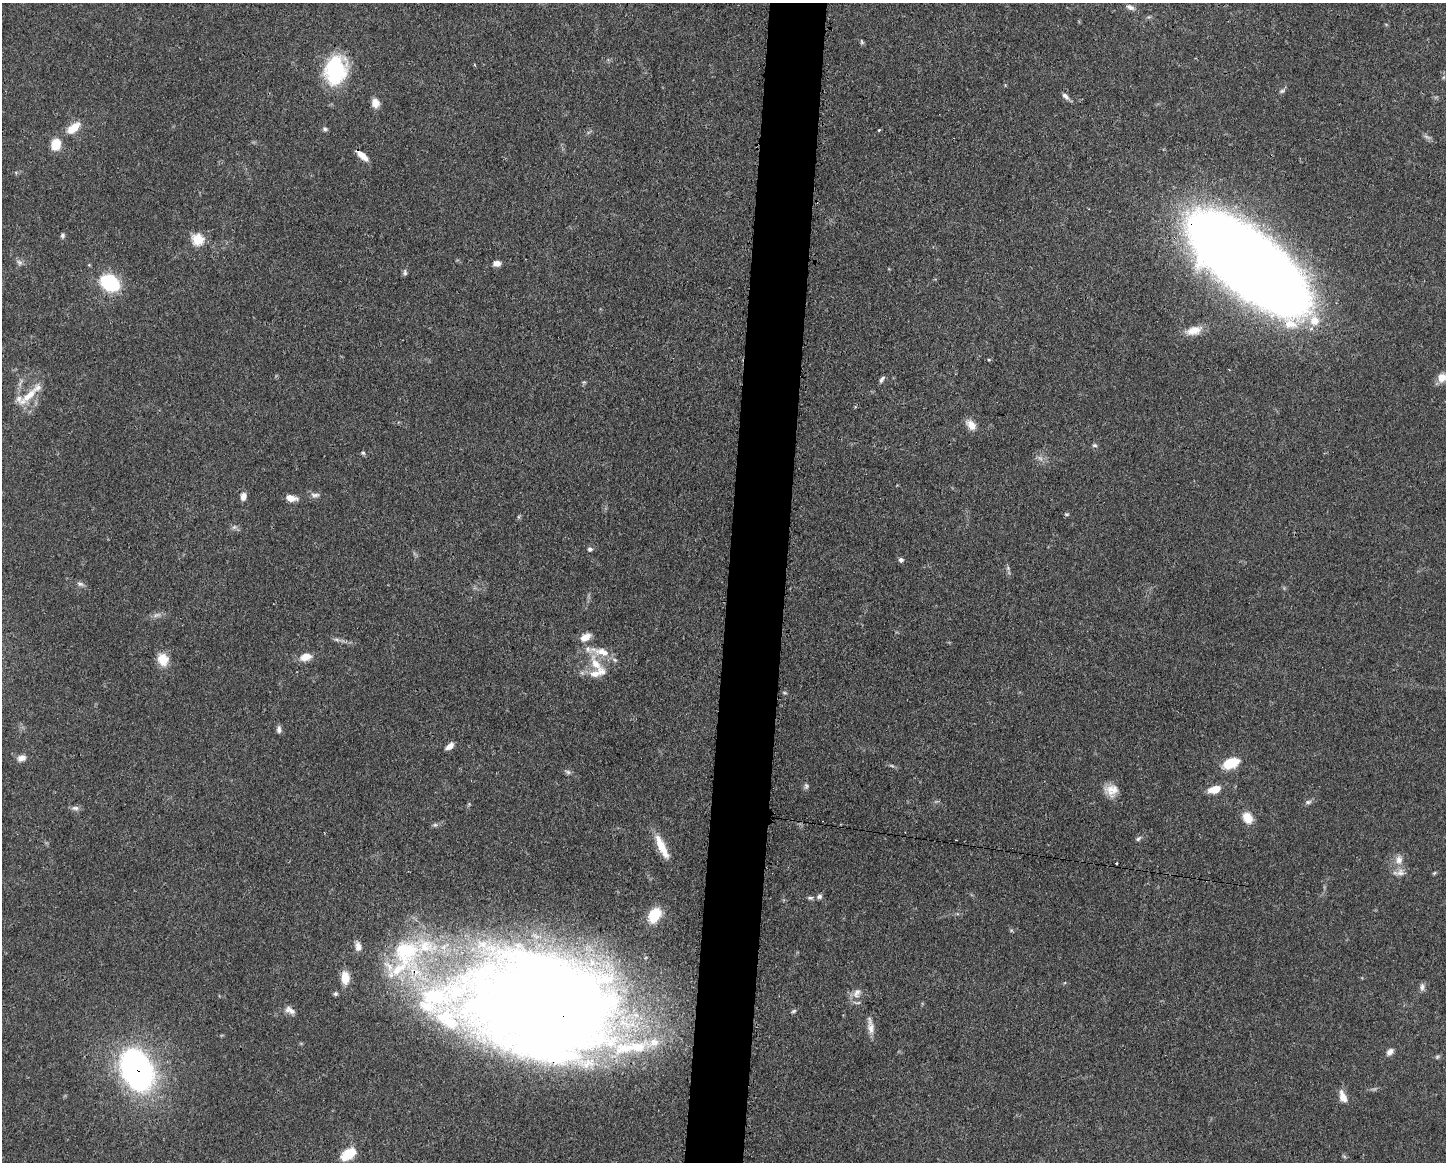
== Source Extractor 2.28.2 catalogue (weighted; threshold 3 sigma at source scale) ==
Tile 8 of 3 x 4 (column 2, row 3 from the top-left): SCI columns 1558-3001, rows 1163-2322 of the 4671 x 4645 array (HDU 1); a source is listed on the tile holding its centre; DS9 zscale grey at full resolution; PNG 1448 x 1164 px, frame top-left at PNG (2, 3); no overlay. Shown black and unused: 4% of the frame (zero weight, under 3 of 4 exposures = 1% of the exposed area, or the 3 px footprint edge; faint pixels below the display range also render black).
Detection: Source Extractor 2.28.2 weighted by HDU 2 'WHT'; one run over the whole footprint, this tile lists its part. Background 0.0543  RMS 0.0032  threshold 0.0146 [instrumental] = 3 sigma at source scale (4.5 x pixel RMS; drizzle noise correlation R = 1.50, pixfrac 1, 0.05/0.05 arcsec/px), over >= 5 px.
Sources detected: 98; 5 too faint to see at this stretch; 2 inside a brighter object's white glare — not listed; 13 inside a brighter listed object's ellipse — not listed separately; the other 78 listed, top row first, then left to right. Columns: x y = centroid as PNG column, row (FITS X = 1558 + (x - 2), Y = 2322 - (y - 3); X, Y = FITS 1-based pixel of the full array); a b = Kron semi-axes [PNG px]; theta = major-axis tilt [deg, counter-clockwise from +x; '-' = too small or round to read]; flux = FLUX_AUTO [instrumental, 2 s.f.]
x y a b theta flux
1130 7 12 6 -29 1.4
862 42 7 4 -62 0.53
335 70 23 16 81 35
1282 91 8 6 29 0.76
1065 96 11 6 -46 1.2
375 103 9 7 -69 3.5
73 128 18 9 39 5.4
325 129 7 5 -20 0.67
879 130 3 2 - 0.39
56 144 10 9 - 6.9
362 155 15 5 -42 3.4
62 235 6 5 - 0.68
198 239 6 6 - 24
497 263 8 6 4 1.8
1248 263 90 35 -38 1100
405 272 9 5 -84 0.74
110 283 11 8 -27 42
1194 330 20 10 14 4
989 360 5 3 - 0.33
1442 377 10 10 - 3.5
882 379 10 5 55 0.83
584 382 5 5 - 0.43
29 395 30 10 41 6.5
855 407 4 4 - 0.38
971 425 13 9 -46 3.3
1094 445 6 5 - 0.59
363 453 6 5 - 0.55
315 495 13 6 0 1.3
243 496 8 6 82 2
291 498 10 6 -11 3.2
1067 514 6 3 0 0.4
234 527 7 4 44 0.72
590 549 6 6 - 0.78
901 560 5 5 - 1
80 584 10 6 -15 1
585 637 13 8 31 3.2
337 639 9 4 -19 0.82
601 652 33 10 -13 5.6
306 657 13 8 15 3.7
163 659 15 13 -71 5.1
595 664 29 11 -58 6.7
785 693 6 3 -18 0.39
279 730 9 6 86 1
450 746 11 6 43 1.9
21 758 10 7 18 2
1231 763 15 9 19 9.9
892 766 8 3 -19 0.6
806 786 8 5 -90 0.76
1214 789 13 8 14 4.5
1112 790 17 14 5 4.1
1308 802 10 6 14 0.92
75 808 11 6 -1 1.1
1247 818 14 10 -59 4.6
435 825 7 4 -18 0.61
1138 839 8 5 44 0.69
662 847 32 8 -64 6.9
1399 860 12 10 85 2.7
1117 863 3 3 - 0.91
1400 872 12 9 22 2.2
1434 873 5 4 - 0.39
819 896 7 6 - 0.99
810 898 9 5 0 0.74
654 915 15 10 60 11
358 946 13 8 -82 2.2
405 951 60 41 43 48
345 978 12 8 -87 6.1
1422 987 10 6 86 1.1
857 993 16 10 62 2.6
335 994 6 6 - 0.6
546 1003 118 89 -6 720
290 1010 15 8 -28 2
794 1011 7 4 28 0.55
871 1028 17 9 -86 2.7
1390 1052 9 7 49 1.6
1437 1057 6 4 45 0.52
136 1070 33 22 -65 110
1343 1097 15 7 -66 3.3
348 1154 18 10 34 8.2
Overlapping masked pixels (flux is a lower limit): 4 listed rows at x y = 362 155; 1248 263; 546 1003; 136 1070
Isophote crosses this tile's border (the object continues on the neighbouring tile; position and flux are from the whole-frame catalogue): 1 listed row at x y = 1442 377